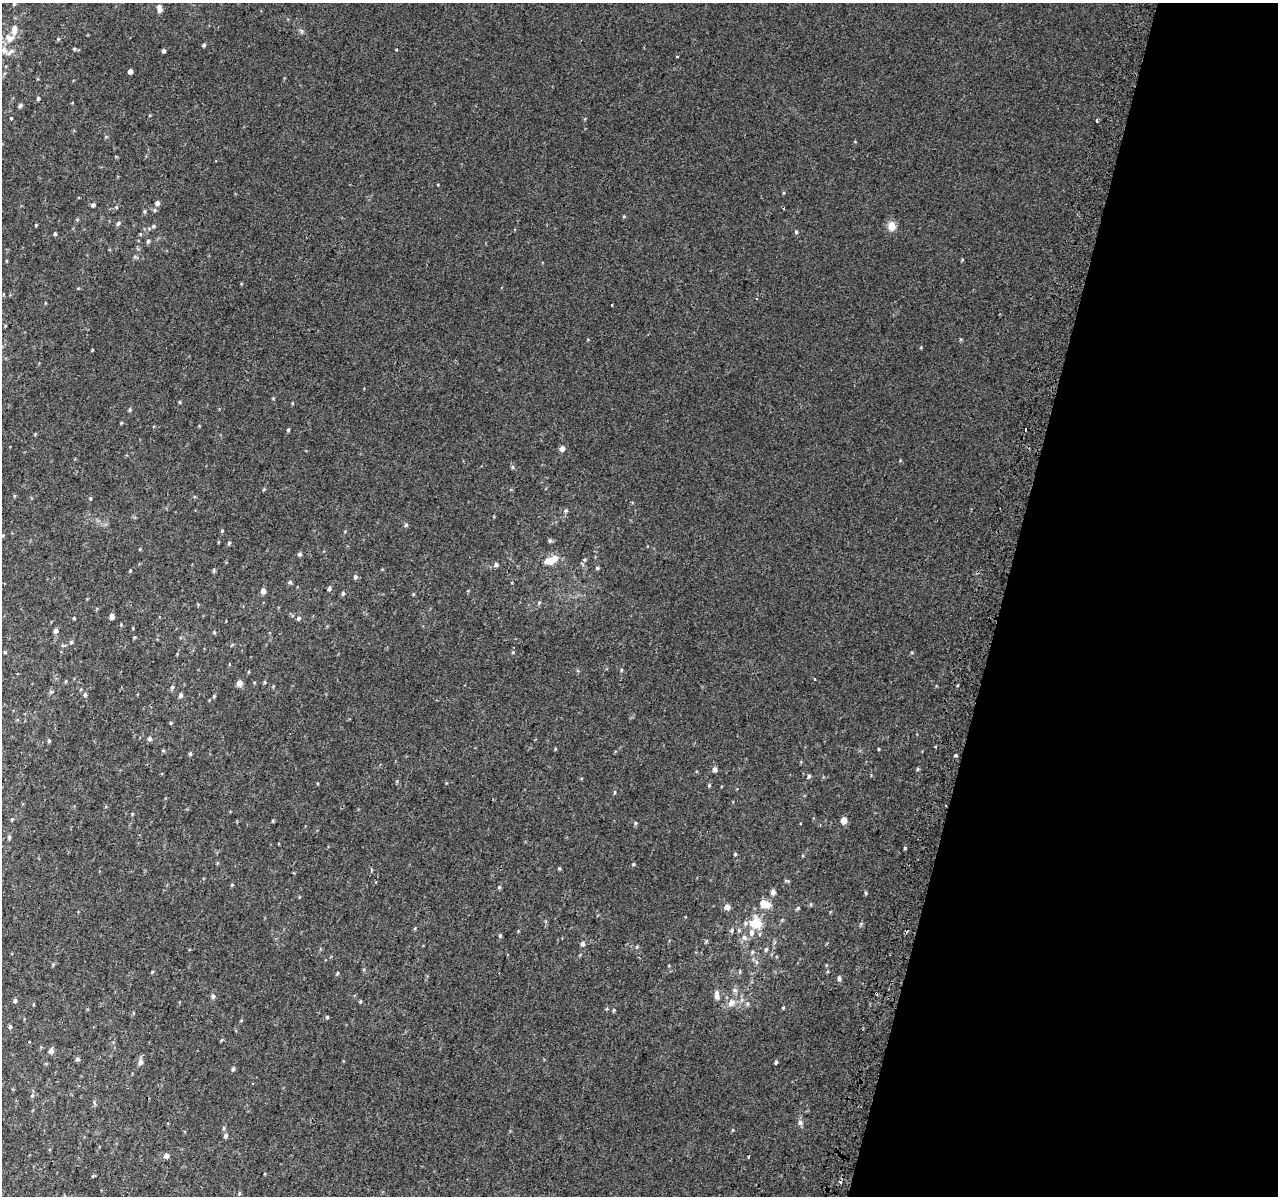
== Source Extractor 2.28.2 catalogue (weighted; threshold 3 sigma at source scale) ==
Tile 8 of 4 x 4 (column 4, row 2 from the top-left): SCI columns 3882-5157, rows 2721-3914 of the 5221 x 5500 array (HDU 1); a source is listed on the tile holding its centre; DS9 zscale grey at full resolution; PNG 1280 x 1198 px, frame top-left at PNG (2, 3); no overlay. Shown black and unused: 22% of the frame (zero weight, under 2 of 3 exposures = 6% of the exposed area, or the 3 px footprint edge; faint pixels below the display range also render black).
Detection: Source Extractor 2.28.2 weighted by HDU 2 'WHT'; one run over the whole footprint, this tile lists its part. Background 0.014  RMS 0.0065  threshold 0.0293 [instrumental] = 3 sigma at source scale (4.5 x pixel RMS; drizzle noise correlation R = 1.50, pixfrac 1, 0.0396/0.0396 arcsec/px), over >= 5 px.
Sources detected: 162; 6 cosmic-ray / hot-pixel residue — not listed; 4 inside a brighter listed object's ellipse — not listed separately; the other 152 listed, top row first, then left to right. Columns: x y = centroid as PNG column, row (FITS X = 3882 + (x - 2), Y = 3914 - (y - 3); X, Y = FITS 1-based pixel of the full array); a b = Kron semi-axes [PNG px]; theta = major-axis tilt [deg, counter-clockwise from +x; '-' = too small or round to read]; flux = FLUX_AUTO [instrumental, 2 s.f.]
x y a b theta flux
14 3 4 4 - 1.1
160 10 7 6 - 2.4
302 31 7 4 -88 1
9 38 12 10 -15 5.9
58 39 5 5 - 0.73
204 45 4 4 - 1.1
74 49 6 4 -22 0.9
4 50 12 8 -56 3.9
164 51 4 3 - 1.7
677 57 3 2 - 0.61
130 71 4 4 - 3
38 98 4 4 - 0.99
20 106 4 4 - 1.5
11 118 4 3 - 4.5
1096 121 3 2 - 1.5
157 203 5 5 - 2.5
93 205 4 4 - 1.6
116 207 5 5 - 0.72
784 209 3 2 - 0.71
155 210 5 5 - 1.1
118 223 8 4 53 1.3
36 225 4 3 - 0.52
154 226 6 5 - 1.1
892 226 12 10 89 5.4
796 232 5 4 - 0.85
55 234 4 4 - 1
140 234 4 4 - 0.61
148 241 6 5 - 1.1
962 260 5 3 - 0.53
756 298 3 2 - 0.52
612 305 3 3 - 1.4
92 350 4 3 - 0.44
273 398 4 4 - 0.56
179 402 4 4 - 0.64
292 403 5 3 - 0.51
130 410 5 4 - 0.9
121 423 4 3 - 0.57
288 430 5 3 - 0.84
562 449 5 4 - 3.9
512 467 5 5 - 0.92
264 489 5 3 - 0.57
14 496 5 3 - 0.58
90 498 4 4 - 0.62
566 511 5 5 - 1.1
406 525 6 5 - 0.88
222 531 5 4 - 0.69
345 531 4 4 - 0.5
3 535 4 3 - 0.47
550 540 5 5 - 1
229 543 5 4 - 1
140 549 5 3 - 0.49
300 554 5 4 - 1.3
551 560 16 8 23 8.8
496 565 5 5 - 1.8
597 568 5 4 - 0.82
130 570 4 3 - 0.6
214 570 5 4 - 0.9
355 577 6 5 - 1.2
290 582 6 5 - 1.2
329 588 5 4 - 1.5
263 591 5 5 - 3.4
343 593 6 4 87 1.1
539 603 5 4 - 0.86
112 617 5 4 - 2.7
74 618 4 3 - 0.51
299 618 6 5 - 1.5
56 631 5 4 - 2.7
214 632 5 3 - 0.6
134 637 5 4 - 0.64
71 642 5 5 - 0.93
62 645 6 4 -12 0.92
5 652 4 3 - 0.63
912 653 5 3 - 0.59
621 670 5 4 - 0.69
814 679 3 3 - 1.5
66 681 5 3 - 0.51
265 682 5 3 - 0.69
239 683 7 6 - 2.6
172 687 6 5 - 1.1
51 692 6 5 - 0.94
85 694 5 4 - 1.2
180 695 6 5 - 1.7
214 696 4 4 - 0.68
171 723 4 4 - 0.65
150 739 5 5 - 1.8
49 741 5 4 - 0.84
879 749 4 2 - 0.57
163 751 5 3 - 0.6
190 753 5 4 - 0.98
955 755 4 3 - 1.2
715 769 5 4 - 2.6
918 769 5 4 - 0.71
809 776 6 4 77 1.1
709 785 5 4 - 0.74
615 792 5 3 - 0.61
132 814 4 4 - 0.48
12 819 4 4 - 0.63
844 820 5 4 - 8.5
273 821 4 4 - 0.67
635 823 5 4 - 0.8
9 837 5 4 - 1.1
905 848 4 4 - 0.62
735 854 4 4 - 0.67
633 864 4 4 - 0.63
559 868 5 4 - 0.71
787 881 8 3 -15 0.76
232 885 5 4 - 0.59
499 887 5 4 - 0.79
773 892 5 4 - 2.9
866 893 4 4 - 0.77
767 904 8 6 5 9
810 904 5 4 - 0.89
727 907 5 5 - 4.1
798 908 6 4 45 0.77
782 920 4 4 - 0.59
757 924 8 7 - 22
732 931 6 5 - 1.1
752 932 8 6 87 2.9
500 935 6 4 -79 0.84
744 937 9 6 -51 2.4
583 944 6 5 - 1.7
766 949 6 4 75 1.1
753 952 6 5 - 0.99
756 962 6 4 -71 1.1
53 964 5 4 - 0.68
740 971 6 3 89 0.66
152 972 5 3 - 0.6
337 973 6 4 70 0.7
839 978 6 4 -86 1.6
717 995 12 6 -84 3.1
213 996 7 5 -79 1.5
15 1001 5 4 - 1.5
360 1001 4 3 - 0.66
731 1003 10 7 47 4.1
748 1004 7 5 46 1.3
783 1008 4 3 - 0.59
614 1010 4 4 - 0.7
327 1017 4 4 - 0.69
10 1026 5 4 - 1
221 1040 5 3 - 0.62
51 1051 6 5 - 2.6
77 1059 5 5 - 1.4
140 1062 9 6 82 2.3
776 1062 5 3 - 0.99
233 1069 6 4 74 1.1
32 1095 6 4 3 0.71
800 1122 7 6 - 2.1
732 1130 5 3 - 0.5
226 1136 6 5 - 1.7
166 1155 5 5 - 3.3
749 1156 3 2 - 0.73
239 1194 5 4 - 0.74
Isophote crosses this tile's border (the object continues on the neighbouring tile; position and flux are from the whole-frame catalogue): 1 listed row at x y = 14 3
Unlisted compact peaks at least as high as the median listed source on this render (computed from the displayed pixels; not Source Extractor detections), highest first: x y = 513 652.